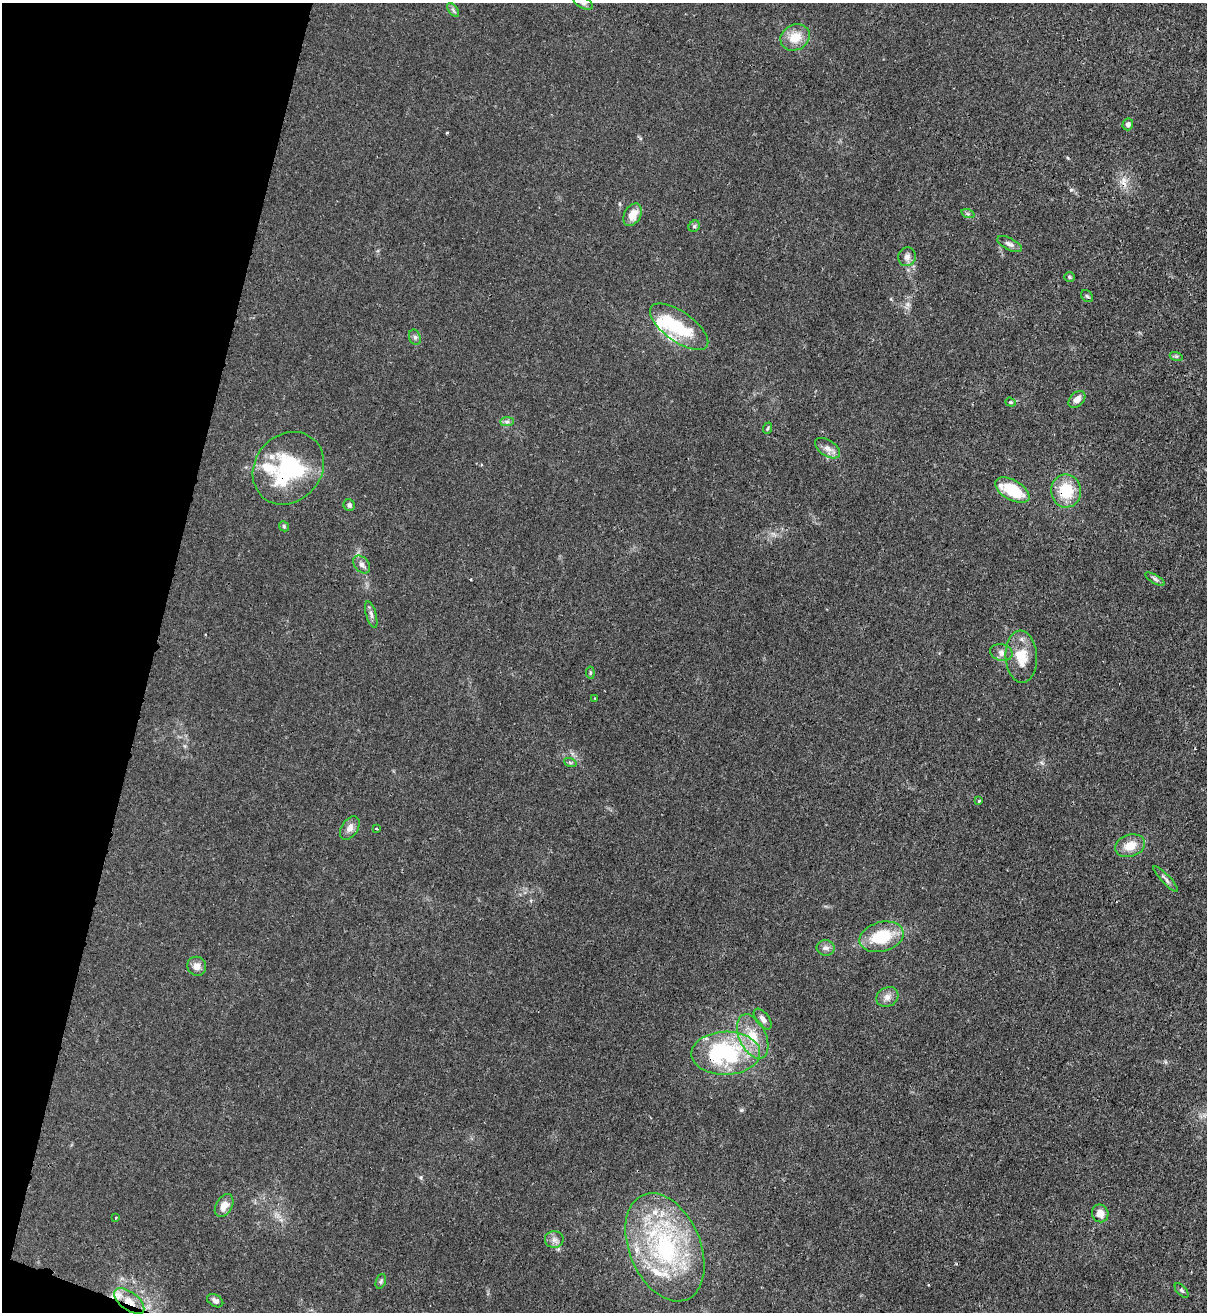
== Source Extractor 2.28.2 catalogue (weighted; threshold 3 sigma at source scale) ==
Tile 9 of 4 x 4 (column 1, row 3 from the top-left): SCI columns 346-1550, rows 1342-2651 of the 5386 x 5315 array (HDU 1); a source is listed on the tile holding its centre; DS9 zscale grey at full resolution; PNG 1209 x 1314 px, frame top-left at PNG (2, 3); each listed source drawn as its Kron ellipse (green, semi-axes under 4 px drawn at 4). Shown black and unused: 13% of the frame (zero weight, under 3 of 4 exposures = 7% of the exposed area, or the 3 px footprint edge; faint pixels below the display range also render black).
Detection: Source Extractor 2.28.2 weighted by HDU 2 'WHT'; one run over the whole footprint, this tile lists its part. Background 0.0226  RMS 0.0029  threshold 0.013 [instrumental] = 3 sigma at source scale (4.5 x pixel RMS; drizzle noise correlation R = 1.50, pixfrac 1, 0.05/0.05 arcsec/px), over >= 5 px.
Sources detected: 63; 1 inside a brighter object's white glare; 1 cosmic-ray / hot-pixel residue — neither listed nor drawn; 8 inside a brighter listed object's ellipse — not listed separately; the other 53 listed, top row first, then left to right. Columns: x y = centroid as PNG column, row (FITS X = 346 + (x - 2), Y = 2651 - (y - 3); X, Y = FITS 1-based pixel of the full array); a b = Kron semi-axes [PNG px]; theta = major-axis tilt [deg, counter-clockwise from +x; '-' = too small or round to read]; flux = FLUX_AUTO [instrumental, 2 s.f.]
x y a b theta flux
583 3 10 5 -24 1
453 10 8 4 -53 0.62
795 37 15 12 29 5.1
1128 124 6 5 - 0.98
968 214 7 4 -19 0.44
632 215 12 8 60 3.7
694 226 6 5 - 0.49
1009 244 13 6 -27 1.2
907 257 9 9 - 1.3
1069 277 5 5 - 0.4
1087 296 7 5 -45 0.5
679 327 34 15 -36 13
415 337 8 6 -68 0.71
1176 356 6 4 -17 0.47
1077 399 10 6 45 1.9
1011 402 5 4 - 0.37
507 422 7 4 1 0.63
768 428 6 3 70 0.32
828 448 14 8 -33 1.9
288 468 38 33 49 29
1012 490 19 10 -29 12
1066 491 16 15 - 9.6
349 505 6 5 - 0.78
284 526 5 4 - 0.4
362 564 10 7 -47 1.2
1155 579 11 3 -30 0.69
371 614 14 5 -74 1.1
1001 652 11 8 -13 1.5
1021 657 26 16 -86 6.9
590 673 6 4 -84 0.39
595 698 3 2 - 0.22
570 762 6 4 -19 0.42
979 801 4 3 - 0.27
350 828 13 8 56 1.8
376 829 3 2 - 0.38
1130 846 15 11 18 4.2
1166 879 17 4 -46 1.1
881 937 22 14 16 11
825 948 9 7 -10 1.1
197 966 10 9 - 1.9
887 997 11 9 27 1.8
763 1019 12 6 -53 1.3
753 1037 23 13 -66 6.5
726 1053 34 21 1 33
224 1206 12 8 61 2.9
1100 1213 9 8 - 2.6
116 1217 3 2 - 0.28
554 1240 9 8 - 1.3
665 1247 57 35 -67 46
381 1281 8 5 71 0.51
1182 1290 9 4 -48 0.56
129 1301 17 9 -37 3.6
215 1301 9 6 -30 1.1
Overlapping masked pixels (flux is a lower limit): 4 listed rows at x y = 288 468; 1066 491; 726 1053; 129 1301
Isophote crosses this tile's border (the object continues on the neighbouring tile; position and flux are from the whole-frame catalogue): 1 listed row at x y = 583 3